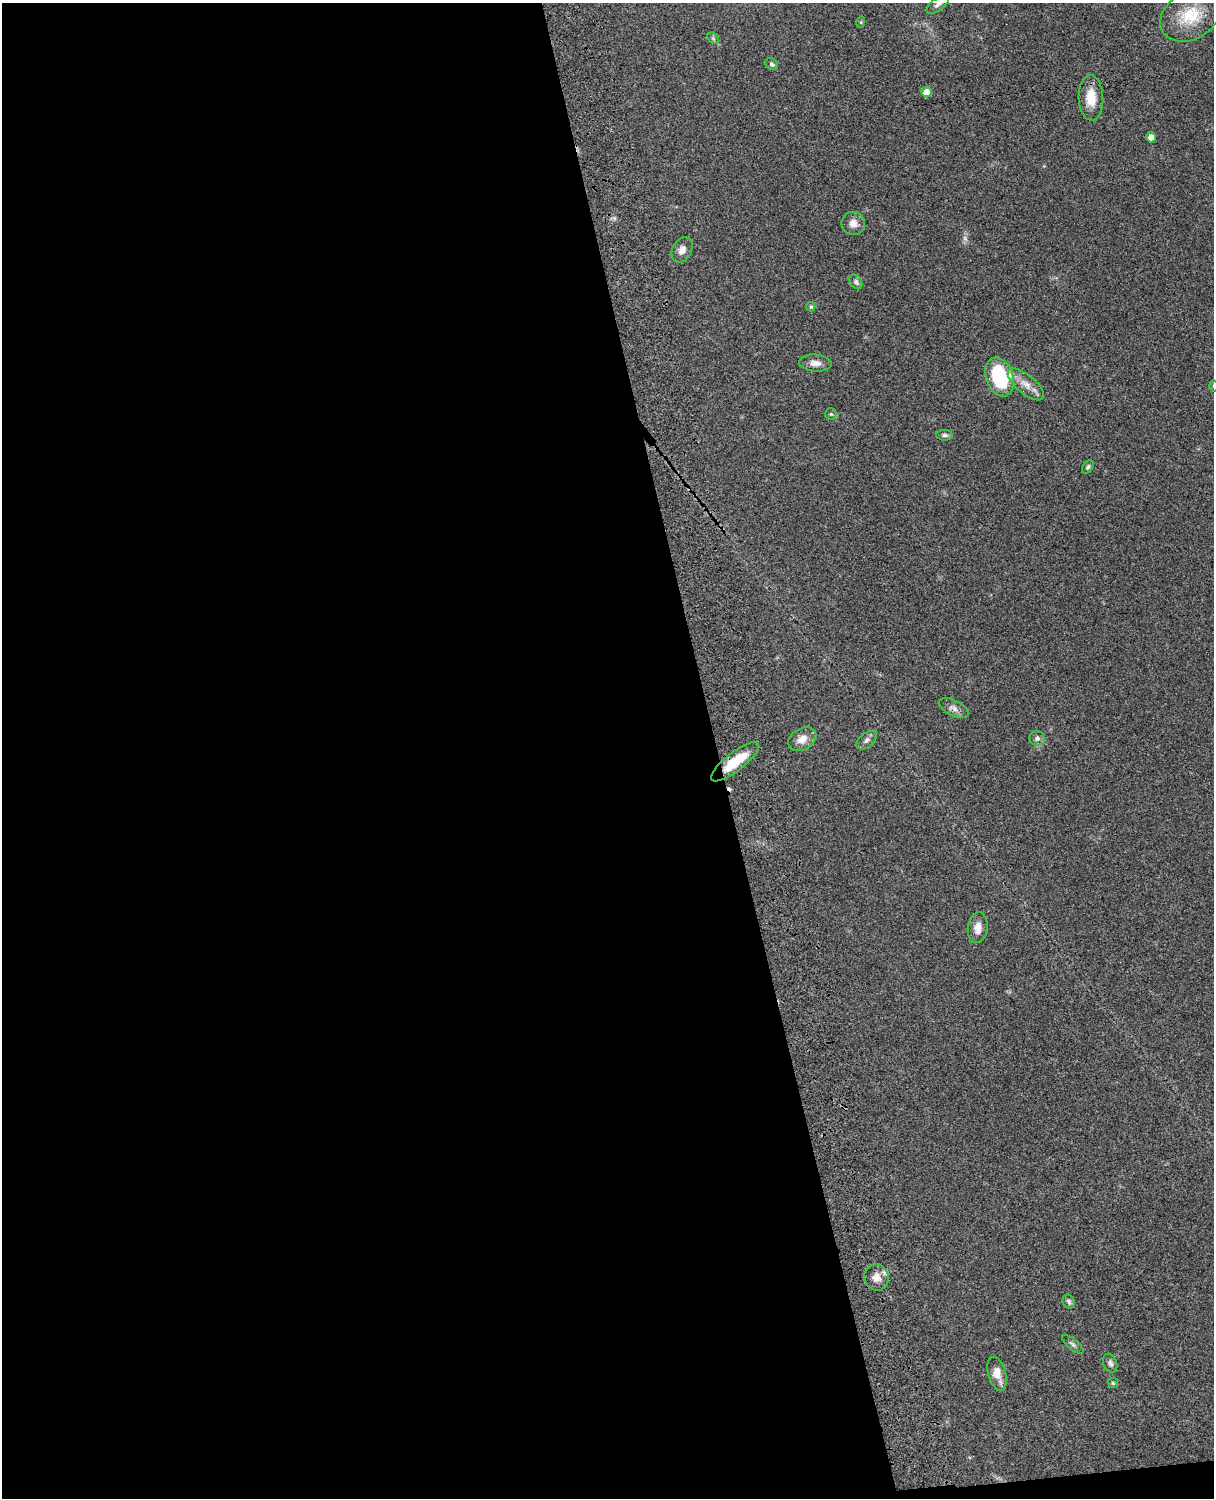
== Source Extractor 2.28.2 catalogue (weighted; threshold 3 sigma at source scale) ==
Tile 9 of 4 x 3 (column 1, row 3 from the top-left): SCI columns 122-1333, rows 277-1772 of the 5089 x 4927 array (HDU 1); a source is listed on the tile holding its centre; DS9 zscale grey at full resolution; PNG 1216 x 1500 px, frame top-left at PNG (2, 3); each listed source drawn as its Kron ellipse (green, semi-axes under 4 px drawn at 4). Shown black and unused: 60% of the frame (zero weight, under 3 of 4 exposures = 6% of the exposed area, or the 3 px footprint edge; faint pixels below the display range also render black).
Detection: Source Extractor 2.28.2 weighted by HDU 2 'WHT'; one run over the whole footprint, this tile lists its part. Background 0.081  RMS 0.0059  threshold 0.0264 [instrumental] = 3 sigma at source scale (4.5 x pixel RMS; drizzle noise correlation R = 1.50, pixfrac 1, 0.05/0.05 arcsec/px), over >= 5 px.
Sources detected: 34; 1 too faint to see at this stretch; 1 cosmic-ray / hot-pixel residue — neither listed nor drawn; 1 inside a brighter listed object's ellipse — not listed separately; the other 31 listed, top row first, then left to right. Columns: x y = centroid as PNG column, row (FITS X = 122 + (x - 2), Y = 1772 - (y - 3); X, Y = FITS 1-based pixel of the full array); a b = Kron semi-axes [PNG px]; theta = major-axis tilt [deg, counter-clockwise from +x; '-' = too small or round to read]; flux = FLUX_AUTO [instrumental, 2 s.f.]
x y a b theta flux
938 4 13 6 36 2.3
1190 15 32 24 31 22
861 22 6 3 73 0.54
713 38 6 5 - 1
772 64 7 5 -36 1.3
927 92 5 5 - 8.8
1091 98 23 12 -88 11
1151 137 5 5 - 5.6
853 223 12 11 - 4.3
682 250 13 9 62 3.7
856 282 8 5 -54 1.3
811 307 5 4 - 0.89
815 363 16 8 -5 3.8
1000 377 20 13 -70 43
1026 384 22 9 -40 6.4
1213 386 6 4 -90 0.74
831 414 6 5 - 0.91
945 435 8 5 -3 1.5
1088 467 7 5 54 1.1
954 708 16 8 -27 3.2
1037 738 7 7 - 1.9
802 739 15 10 29 5.8
867 740 12 7 38 2.3
735 762 29 9 38 16
978 928 15 10 82 5
876 1277 13 12 - 4.7
1069 1301 7 5 -60 1.4
1073 1344 13 5 -39 1.6
1110 1363 10 6 -68 1.7
997 1374 17 9 -74 6.5
1113 1383 5 5 - 0.74
Overlapping masked pixels (flux is a lower limit): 1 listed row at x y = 735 762
Isophote crosses this tile's border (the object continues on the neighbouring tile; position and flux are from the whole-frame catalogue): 2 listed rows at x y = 938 4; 1213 386